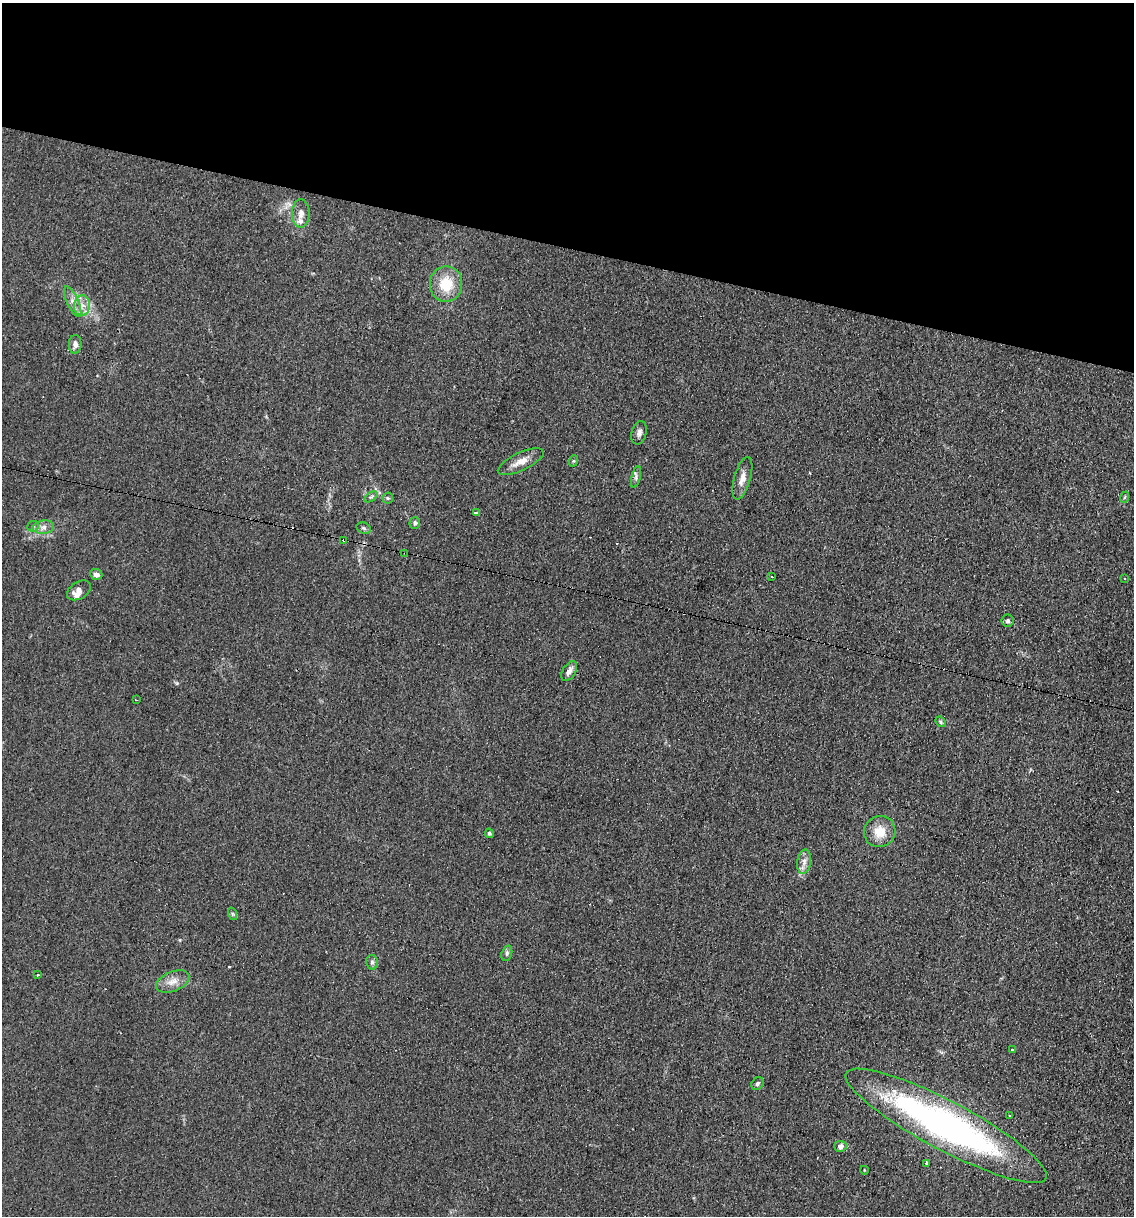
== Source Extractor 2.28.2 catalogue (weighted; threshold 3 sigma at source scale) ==
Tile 2 of 4 x 4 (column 2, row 1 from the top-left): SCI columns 1256-2387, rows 3641-4854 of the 4903 x 4854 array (HDU 1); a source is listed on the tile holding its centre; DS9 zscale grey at full resolution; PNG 1136 x 1218 px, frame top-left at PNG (2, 3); each listed source drawn as its Kron ellipse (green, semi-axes under 4 px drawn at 4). Shown black and unused: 20% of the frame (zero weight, under 2 of 3 exposures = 2% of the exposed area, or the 3 px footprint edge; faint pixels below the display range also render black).
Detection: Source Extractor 2.28.2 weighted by HDU 2 'WHT'; one run over the whole footprint, this tile lists its part. Background 0.101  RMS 0.012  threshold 0.0519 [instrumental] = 3 sigma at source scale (4.5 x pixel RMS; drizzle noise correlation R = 1.50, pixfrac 1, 0.05/0.05 arcsec/px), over >= 5 px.
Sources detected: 49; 3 cosmic-ray / hot-pixel residue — neither listed nor drawn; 3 inside a brighter listed object's ellipse — not listed separately; the other 43 listed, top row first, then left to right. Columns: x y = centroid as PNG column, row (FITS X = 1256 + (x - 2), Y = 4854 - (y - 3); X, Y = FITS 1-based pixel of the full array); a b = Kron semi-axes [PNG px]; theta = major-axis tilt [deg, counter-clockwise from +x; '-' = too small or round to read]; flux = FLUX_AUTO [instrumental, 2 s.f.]
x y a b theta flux
301 213 14 9 90 7.2
446 284 18 16 89 32
73 302 16 5 -65 6.8
82 306 10 8 82 7.8
75 344 9 6 87 5.4
639 433 12 7 73 4.6
573 461 6 4 71 1.4
521 462 25 9 25 12
636 477 11 4 77 3.1
742 478 22 8 74 10
371 497 7 4 36 1.9
1125 497 6 3 70 1.3
388 498 5 5 - 1.6
476 513 4 3 - 22
415 523 6 5 - 3.1
33 526 6 5 - 2
43 527 11 6 7 5.5
364 528 7 5 -22 2.2
344 540 4 3 - 17
405 553 3 2 - 2
96 574 6 5 - 5.3
772 577 3 2 - 1
1125 579 3 3 - 2
79 590 13 8 32 7.3
1007 621 6 6 - 2.9
569 671 11 6 59 5.3
136 700 3 2 - 1.1
940 722 6 4 -42 1.9
880 832 16 15 - 19
489 833 5 4 - 2.1
804 862 12 7 84 6.2
233 914 6 4 -70 1.8
507 953 8 5 72 2.5
372 962 7 6 - 2.8
37 975 3 3 - 2.5
173 981 17 9 22 11
1012 1050 3 3 - 8.3
757 1084 7 5 50 2.5
1009 1115 3 2 - 1.8
946 1126 113 24 -28 410
840 1146 6 5 - 5.4
926 1163 3 2 - 3.5
864 1170 4 3 - 0.87
Overlapping masked pixels (flux is a lower limit): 2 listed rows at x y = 344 540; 405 553